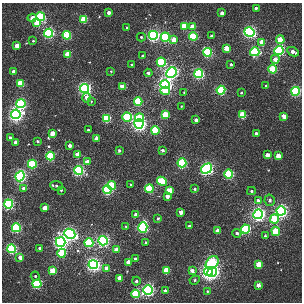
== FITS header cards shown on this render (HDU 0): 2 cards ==
NAXIS1  =                  300 / NUMBER OF ELEMENTS ALONG THIS AXIS
NAXIS2  =                  300 / NUMBER OF ELEMENTS ALONG THIS AXIS

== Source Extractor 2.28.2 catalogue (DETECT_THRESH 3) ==
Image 300 x 300 px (HDU 0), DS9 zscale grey, 1 PNG px = 1 image px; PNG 304 x 304 px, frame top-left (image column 1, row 300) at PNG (2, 3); each listed source drawn as its Kron ellipse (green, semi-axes under 4 px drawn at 4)
Background 1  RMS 1.6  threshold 4.92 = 3 sigma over >= 5 px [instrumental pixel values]
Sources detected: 148; all 148 listed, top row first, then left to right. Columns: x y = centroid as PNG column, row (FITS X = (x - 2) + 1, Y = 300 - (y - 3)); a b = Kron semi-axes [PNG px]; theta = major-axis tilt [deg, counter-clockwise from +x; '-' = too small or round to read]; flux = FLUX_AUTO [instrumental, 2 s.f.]
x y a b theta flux
256 8 3 3 - 240
108 12 3 3 - 520
222 13 4 3 - 630
41 17 4 4 - 18000
32 18 4 4 - 1100
84 19 4 4 - 5500
37 23 4 4 - 3700
184 26 4 4 - 6000
127 27 3 2 - 92
193 27 4 4 - 2300
249 32 5 4 - 40000
49 33 4 4 - 26000
67 35 4 4 - 10000
153 35 4 4 - 35000
193 36 4 4 - 9600
212 36 3 3 - 370
141 37 4 4 - 160
165 37 4 4 - 18000
174 40 4 4 - 2800
280 40 4 4 - 4400
33 41 3 2 - 110
262 43 4 4 - 2300
17 46 4 4 - 1400
227 48 4 4 - 2800
279 51 4 4 - 28000
207 52 4 4 - 18000
255 52 4 4 - 19000
293 52 6 4 -27 790
68 54 4 4 - 4300
143 56 4 3 - 210
275 59 4 4 - 1000
161 62 4 4 - 13000
231 64 3 3 - 200
132 65 3 3 - 190
273 69 4 4 - 7600
13 71 3 3 - 430
111 71 3 3 - 87
171 72 5 5 - 51000
148 73 4 4 - 380
199 73 4 4 - 26000
20 83 4 4 - 6400
165 85 4 4 - 56000
266 86 3 3 - 140
123 87 4 4 - 2800
84 88 4 4 - 42000
221 90 4 4 - 17000
165 91 5 4 - 3500
296 91 4 4 - 18000
184 92 4 3 - 79
241 93 3 3 - 160
87 98 5 4 - 650
91 101 3 3 - 110
138 101 4 4 - 8800
21 104 4 4 - 21000
181 106 3 2 - 76
16 114 5 4 - 57000
165 115 4 4 - 5400
242 115 4 4 - 5400
284 116 4 4 - 1700
127 117 5 4 - 16000
107 118 4 4 - 11000
139 118 4 4 - 7500
196 120 3 3 - 470
139 124 4 4 - 57000
88 130 3 2 - 82
155 130 4 4 - 9000
53 133 4 4 - 1800
256 133 3 3 - 340
10 138 3 3 - 300
96 139 4 4 - 1300
37 141 4 3 - 160
16 142 4 3 - 950
70 146 3 3 - 530
162 150 3 3 - 310
119 151 3 3 - 250
78 154 4 4 - 2200
267 155 4 3 - 1100
50 156 4 4 - 13000
278 156 4 4 - 2000
87 162 4 3 - 1200
182 163 4 4 - 18000
32 164 4 4 - 13000
207 169 6 4 34 40000
78 170 4 4 - 28000
229 174 4 4 - 16000
20 176 5 4 - 45000
162 181 5 4 - 6800
131 184 3 3 - 130
112 185 4 4 - 6400
57 186 6 5 - 210
24 188 4 4 - 520
107 189 4 4 - 23000
149 189 4 4 - 12000
195 189 3 3 - 190
61 190 3 3 - 120
169 190 4 4 - 3000
251 191 4 3 - 170
167 196 4 4 - 950
270 200 6 5 - 380
259 201 4 4 - 900
8 204 4 4 - 28000
45 208 4 4 - 1700
281 211 4 4 - 46000
181 212 4 3 - 1100
258 214 5 4 - 59000
136 215 4 3 - 1300
158 218 4 3 - 170
274 219 4 4 - 8800
126 226 4 3 - 120
189 226 3 3 - 300
143 227 5 4 - 28000
16 228 4 4 - 19000
246 229 4 4 - 17000
218 231 4 4 - 1800
276 231 5 4 - 7600
237 233 4 4 - 360
70 234 6 4 -27 49000
265 236 4 3 - 240
103 241 4 4 - 39000
61 242 5 5 - 50000
146 242 3 3 - 120
89 243 4 4 - 15000
40 248 3 3 - 260
11 249 4 4 - 21000
116 250 4 4 - 1600
62 253 4 4 - 9300
20 257 4 3 - 910
135 259 3 3 - 440
128 262 3 3 - 870
212 263 7 5 49 27000
259 264 4 4 - 3400
93 265 4 4 - 53000
106 268 4 3 - 970
53 271 4 4 - 5100
166 271 4 4 - 4700
192 271 4 3 - 660
208 271 4 4 - 57000
212 272 5 4 - 42000
35 276 4 4 - 160
119 278 4 4 - 1300
195 280 5 4 - 180
136 281 4 4 - 280
37 284 4 4 - 18000
258 285 4 3 - 910
148 290 4 4 - 41000
165 291 3 3 - 430
207 291 4 3 - 130
136 294 4 4 - 11000